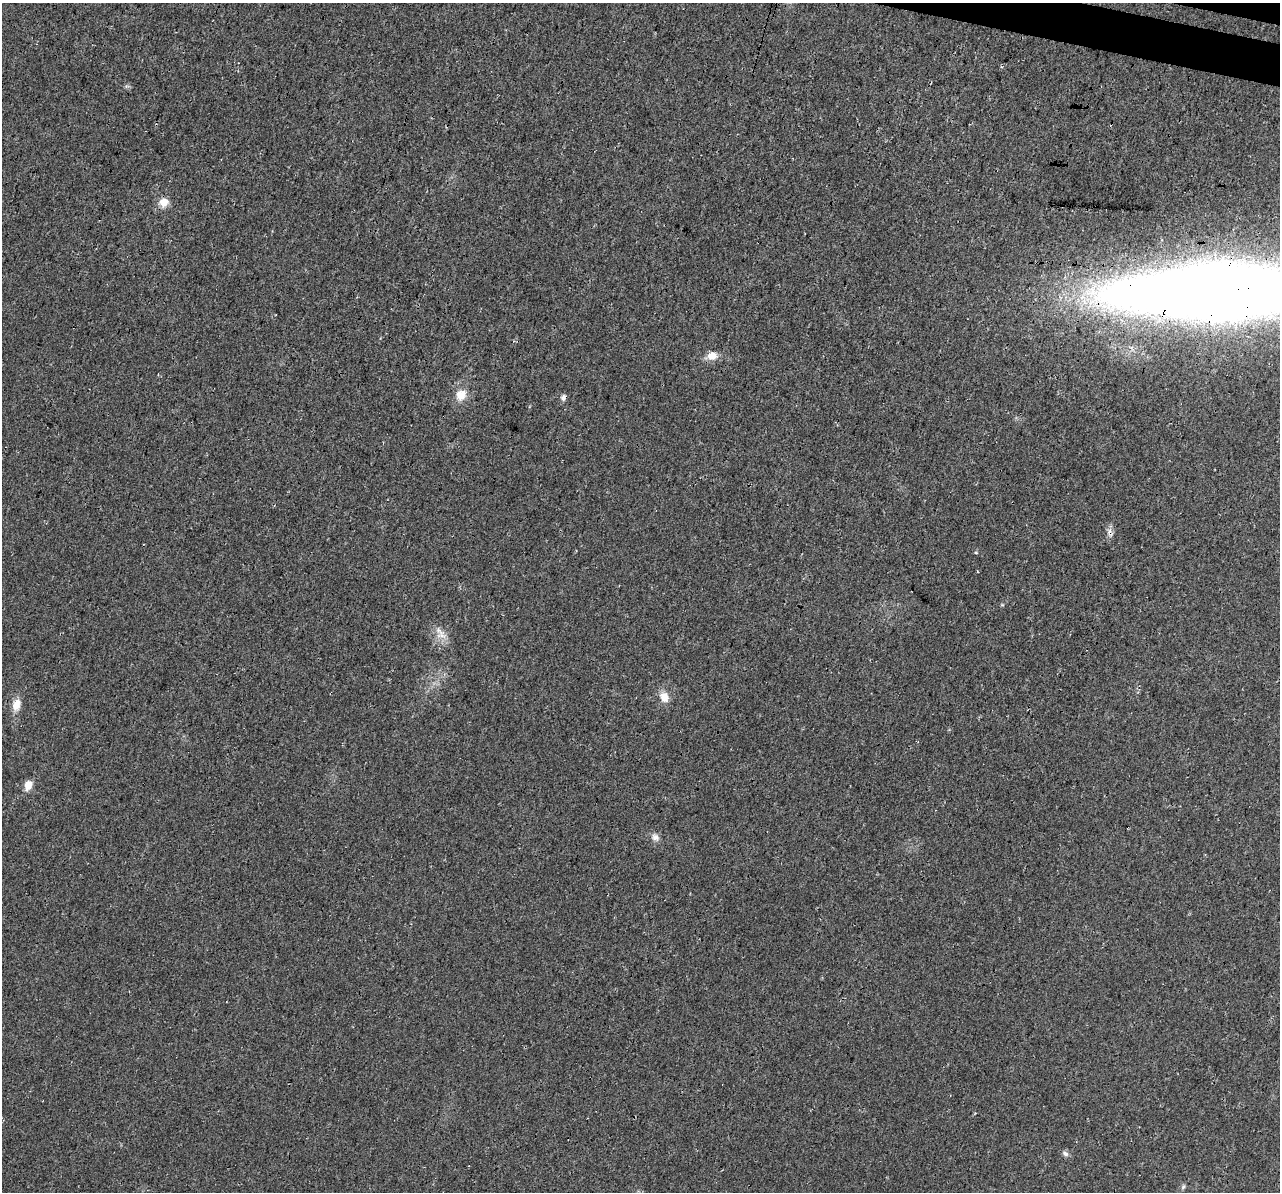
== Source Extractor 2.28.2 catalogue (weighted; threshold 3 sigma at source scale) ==
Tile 10 of 4 x 4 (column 2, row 3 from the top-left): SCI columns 1303-2580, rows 1529-2718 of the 5152 x 5375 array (HDU 1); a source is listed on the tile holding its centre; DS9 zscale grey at full resolution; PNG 1282 x 1194 px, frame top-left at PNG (2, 3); no overlay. Shown black and unused: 1% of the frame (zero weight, under 3 of 4 exposures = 5% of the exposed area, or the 3 px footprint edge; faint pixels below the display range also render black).
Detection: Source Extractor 2.28.2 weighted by HDU 2 'WHT'; one run over the whole footprint, this tile lists its part. Background 0.0162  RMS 0.0068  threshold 0.0305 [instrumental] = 3 sigma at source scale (4.5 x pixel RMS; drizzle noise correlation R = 1.50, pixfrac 1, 0.0396/0.0396 arcsec/px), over >= 5 px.
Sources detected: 14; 1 cosmic-ray / hot-pixel residue — not listed; the other 13 listed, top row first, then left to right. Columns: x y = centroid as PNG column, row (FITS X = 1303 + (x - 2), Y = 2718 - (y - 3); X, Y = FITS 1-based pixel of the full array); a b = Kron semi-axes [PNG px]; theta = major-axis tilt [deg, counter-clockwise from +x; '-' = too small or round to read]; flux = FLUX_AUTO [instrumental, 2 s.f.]
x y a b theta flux
164 202 12 11 - 6.9
1219 291 136 33 1 2300
712 356 12 9 9 7
461 395 14 12 45 8.9
1110 533 14 5 -78 3.2
976 553 5 3 - 0.59
442 635 17 13 -56 7.8
664 697 13 10 -65 7.3
16 705 16 10 72 7.3
28 785 10 7 66 7.2
655 837 10 9 - 3.5
1065 1153 9 6 -34 2.1
1183 1186 8 5 63 1.4
Overlapping masked pixels (flux is a lower limit): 2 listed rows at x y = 1219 291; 1110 533
Isophote crosses this tile's border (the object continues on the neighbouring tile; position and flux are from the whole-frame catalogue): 1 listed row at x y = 1219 291